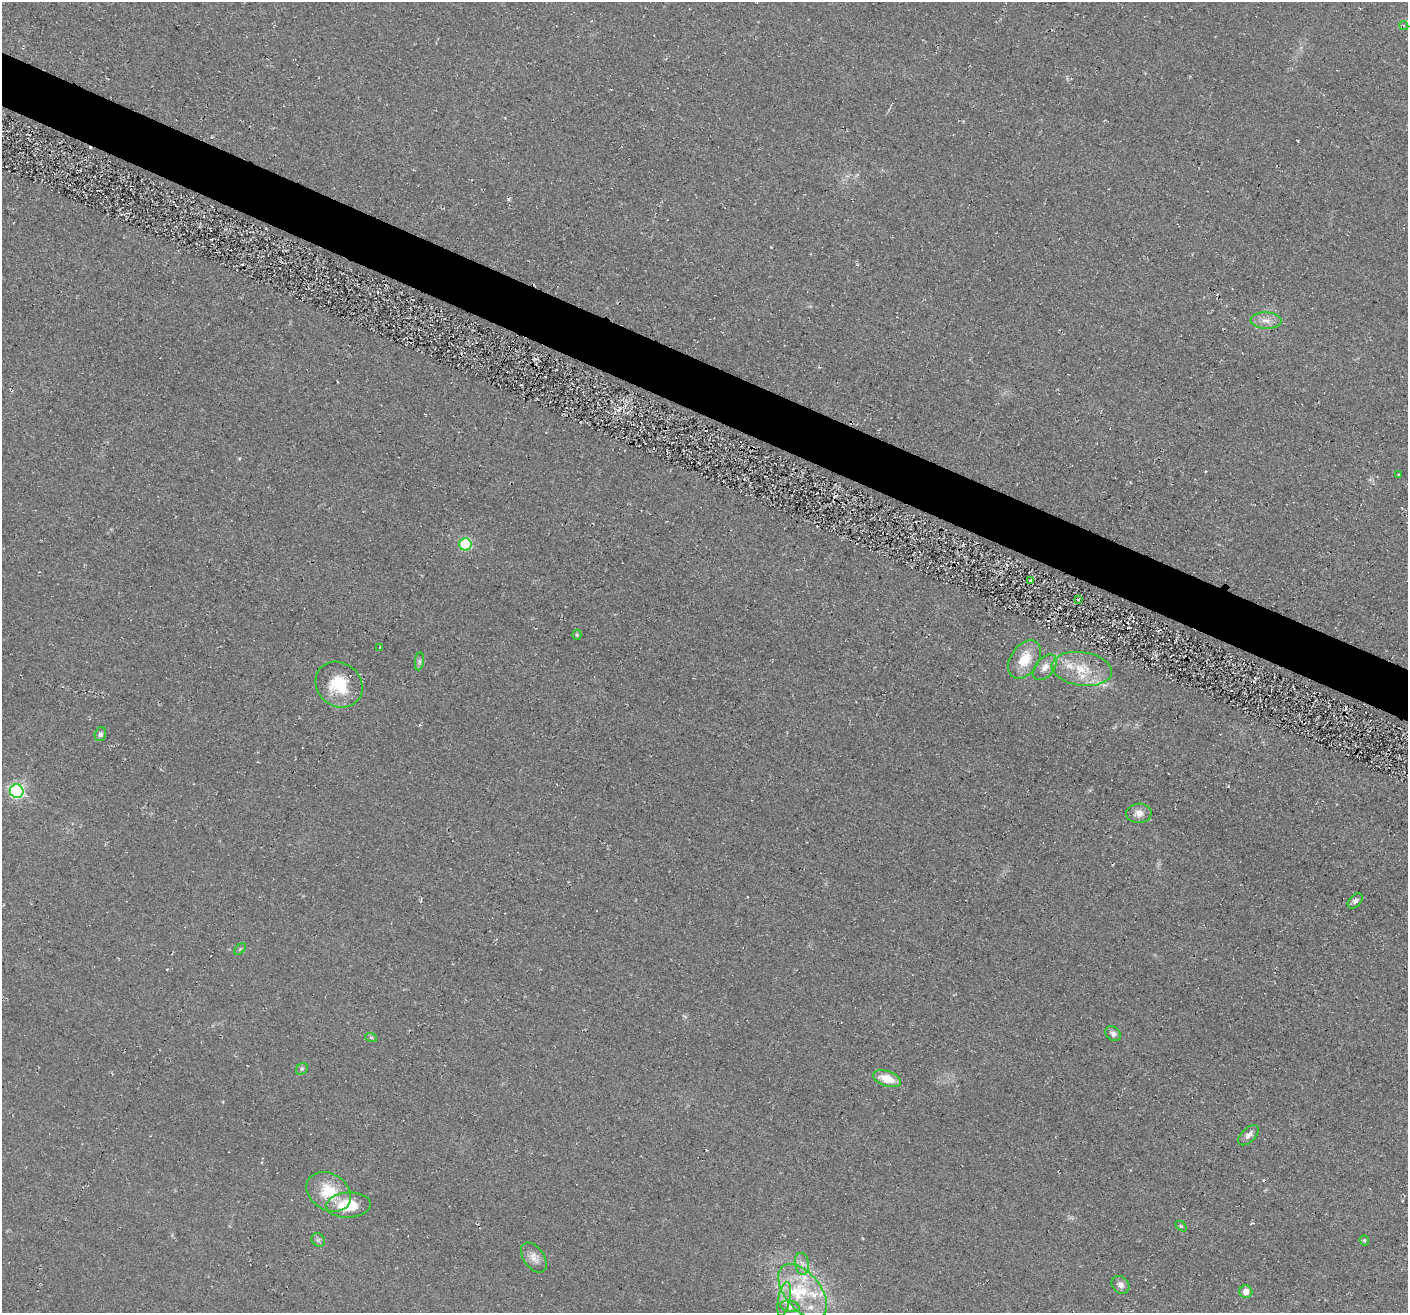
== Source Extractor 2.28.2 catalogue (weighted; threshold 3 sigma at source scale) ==
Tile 11 of 4 x 4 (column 3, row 3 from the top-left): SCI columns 2861-4266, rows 1635-2945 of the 5705 x 5727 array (HDU 1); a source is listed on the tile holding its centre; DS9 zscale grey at full resolution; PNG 1410 x 1315 px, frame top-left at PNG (2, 2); each listed source drawn as its Kron ellipse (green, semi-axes under 4 px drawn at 4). Shown black and unused: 4% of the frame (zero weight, under 2 of 3 exposures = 3% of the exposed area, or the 3 px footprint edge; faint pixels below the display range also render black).
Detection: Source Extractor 2.28.2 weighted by HDU 2 'WHT'; one run over the whole footprint, this tile lists its part. Background 0.0808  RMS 0.014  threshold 0.0651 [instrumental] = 3 sigma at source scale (4.5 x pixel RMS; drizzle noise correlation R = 1.50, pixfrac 1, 0.05/0.05 arcsec/px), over >= 5 px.
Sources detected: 43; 2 cosmic-ray / hot-pixel residue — neither listed nor drawn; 6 inside a brighter listed object's ellipse — not listed separately; the other 35 listed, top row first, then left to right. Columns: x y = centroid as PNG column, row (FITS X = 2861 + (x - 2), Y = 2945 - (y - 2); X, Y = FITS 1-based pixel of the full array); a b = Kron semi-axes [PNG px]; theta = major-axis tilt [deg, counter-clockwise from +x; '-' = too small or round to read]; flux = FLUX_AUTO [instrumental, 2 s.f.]
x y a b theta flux
1404 25 5 4 - 2.6
1266 320 15 8 -2 12
1399 475 3 2 - 1.5
465 544 6 6 - 130
1031 580 3 2 - 2
1078 599 4 3 - 2.5
577 635 5 4 - 2.2
380 648 3 2 - 2.7
1025 659 21 14 57 34
419 661 9 4 82 3.3
1045 667 15 9 50 12
1082 669 30 17 -8 45
339 685 25 21 -40 55
100 734 7 5 74 3.8
17 791 7 6 - 300
1139 813 13 9 3 11
1355 901 9 6 46 4.7
240 949 7 4 45 2
1113 1034 8 6 -36 5.6
371 1037 6 3 -19 1.9
302 1069 6 5 - 2.5
887 1079 14 7 -19 25
1249 1135 13 6 44 7.6
329 1192 24 18 -33 46
348 1205 22 12 3 49
1181 1226 6 4 -43 2
318 1240 7 6 - 3.4
1364 1240 5 4 - 2.5
534 1258 17 10 -54 11
802 1264 11 7 -80 8.2
1120 1285 9 8 - 7.4
803 1291 32 18 -51 65
1246 1292 6 6 - 12
784 1299 17 6 78 10
790 1306 10 5 -12 5.8